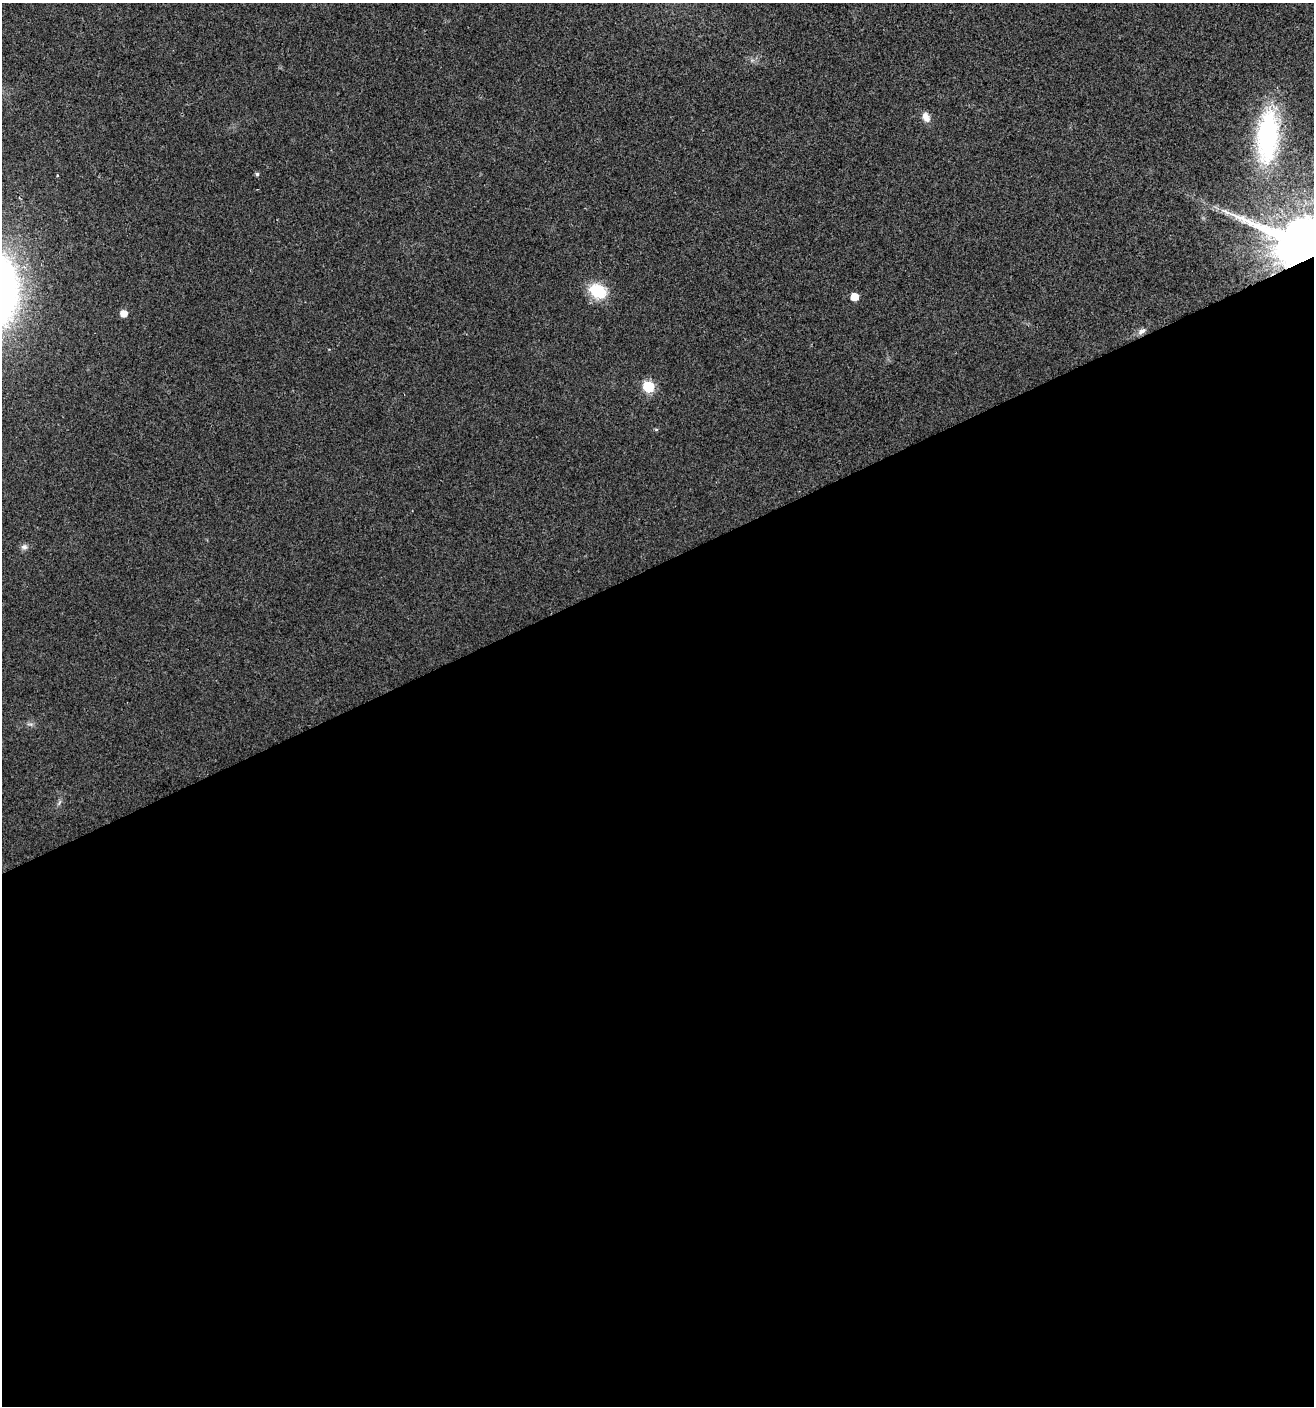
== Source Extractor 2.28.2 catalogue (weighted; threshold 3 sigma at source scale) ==
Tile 15 of 4 x 4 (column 3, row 4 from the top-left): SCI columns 2766-4077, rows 1-1404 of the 5474 x 5618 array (HDU 1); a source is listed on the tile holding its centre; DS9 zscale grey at full resolution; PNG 1316 x 1408 px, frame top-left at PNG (2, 3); no overlay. Shown black and unused: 60% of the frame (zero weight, under 2 of 3 exposures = <1% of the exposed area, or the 3 px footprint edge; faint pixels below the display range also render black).
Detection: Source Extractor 2.28.2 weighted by HDU 2 'WHT'; one run over the whole footprint, this tile lists its part. Background 0.0185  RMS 0.0053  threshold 0.0238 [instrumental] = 3 sigma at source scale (4.5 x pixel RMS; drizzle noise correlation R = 1.50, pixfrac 1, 0.0396/0.0396 arcsec/px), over >= 5 px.
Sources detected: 13; all 13 listed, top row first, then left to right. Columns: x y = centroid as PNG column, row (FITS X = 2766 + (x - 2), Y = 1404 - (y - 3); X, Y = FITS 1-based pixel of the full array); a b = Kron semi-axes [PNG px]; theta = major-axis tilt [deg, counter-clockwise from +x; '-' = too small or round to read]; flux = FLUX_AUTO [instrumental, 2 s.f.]
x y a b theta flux
926 117 13 8 -64 3.9
1267 136 72 28 86 74
257 174 5 4 - 1
57 176 3 2 - 0.64
1309 247 15 15 - 7700
598 291 21 16 -30 17
854 297 6 5 - 8.7
124 313 6 5 - 5.7
1142 331 12 6 33 2.4
648 387 6 6 - 43
656 429 6 4 -1 0.62
24 547 9 7 10 2
59 803 10 3 61 1
Overlapping masked pixels (flux is a lower limit): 1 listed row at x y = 1309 247
Isophote crosses this tile's border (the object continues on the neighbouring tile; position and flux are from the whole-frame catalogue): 1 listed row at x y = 1309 247